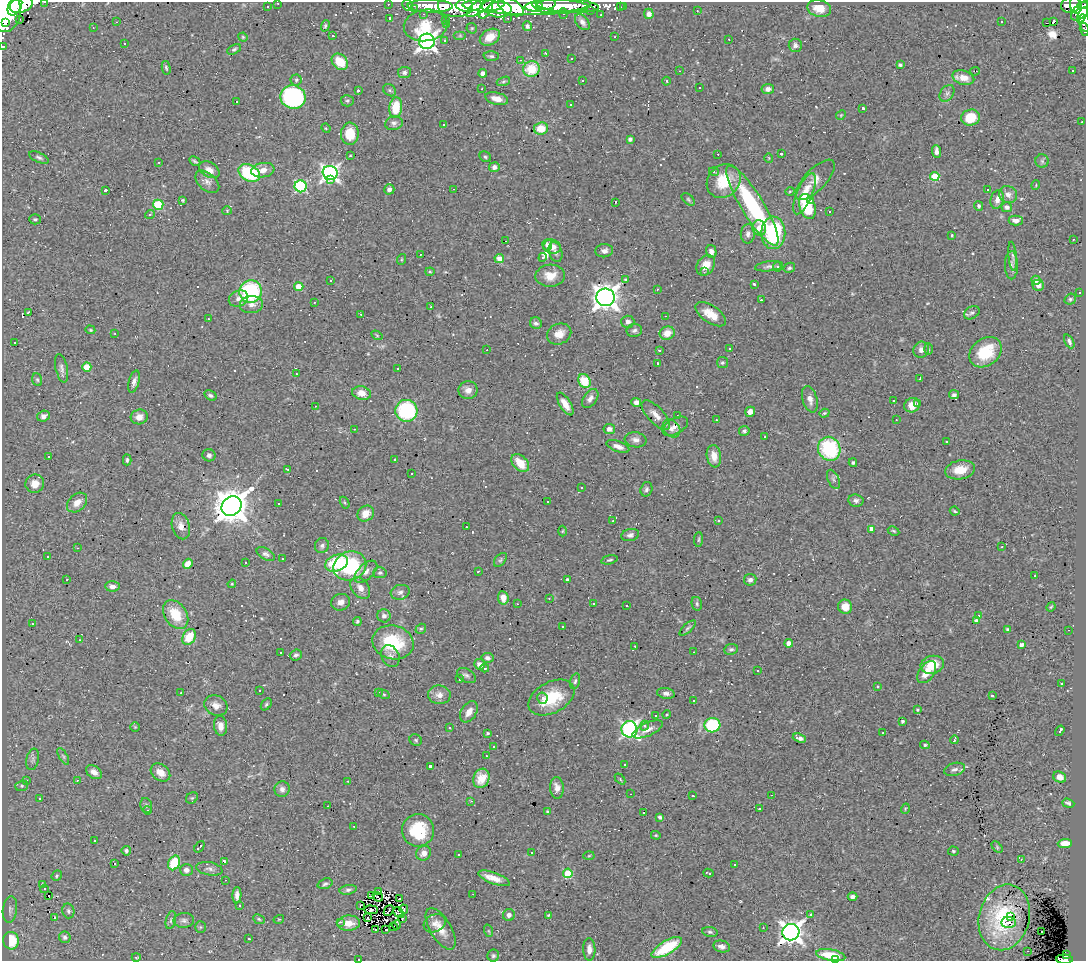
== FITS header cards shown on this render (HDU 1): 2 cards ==
NAXIS1  =                 1084
NAXIS2  =                  959

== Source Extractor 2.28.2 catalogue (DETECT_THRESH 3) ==
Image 1084 x 959 px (HDU 1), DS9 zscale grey, 1 PNG px = 1 image px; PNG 1088 x 963 px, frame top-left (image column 1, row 959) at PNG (2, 2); each listed source drawn as its Kron ellipse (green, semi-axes under 4 px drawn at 4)
Background 0.526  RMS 0.049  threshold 0.147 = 3 sigma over >= 5 px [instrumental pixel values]
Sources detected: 568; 1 with non-positive FLUX_AUTO (blend fragments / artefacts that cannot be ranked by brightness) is neither listed nor drawn; of the other 567, the 500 brightest by FLUX_AUTO listed and drawn (67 fainter detections omitted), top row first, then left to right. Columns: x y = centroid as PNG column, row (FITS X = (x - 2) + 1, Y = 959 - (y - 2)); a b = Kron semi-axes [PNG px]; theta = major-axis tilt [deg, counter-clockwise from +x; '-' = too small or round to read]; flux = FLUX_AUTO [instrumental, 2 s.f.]
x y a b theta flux
45 2 3 2 - 7.8
278 3 3 2 - 5.3
21 4 12 8 20 1200
388 4 2 2 - 5
407 5 6 5 - 37
455 5 17 11 -1 1100
469 5 13 6 1 810
493 5 11 6 12 490
537 5 5 3 - 350
546 5 10 5 10 810
558 5 33 7 3 440
567 5 32 7 -4 450
1070 5 10 8 23 220
1076 5 8 6 -85 200
15 6 10 6 64 1300
267 6 3 2 - 3.3
430 6 23 6 -1 390
525 6 63 9 -1 1500
1084 6 4 3 - 140
480 7 15 6 35 580
511 7 14 7 -28 1100
620 7 3 2 - 4.2
623 7 3 3 - 3.5
486 8 11 6 60 440
819 8 12 8 -12 48
415 9 4 3 - 3.7
499 10 12 8 2 580
590 11 2 2 - 3
697 11 3 2 - 3.9
1081 11 12 7 45 510
5 12 20 16 84 3100
423 14 2 2 - 3.1
563 14 5 4 - 4.8
649 14 5 5 - 17
601 15 3 2 - 3.1
1082 15 8 4 65 240
390 18 3 3 - 6
508 18 3 2 - 3.1
19 19 2 2 - 2.9
446 21 3 2 - 3.7
1002 21 3 3 - 8
1054 21 3 3 - 1100
116 22 3 2 - 3.4
582 22 9 6 -50 15
5 23 3 2 - 2300
1046 23 3 2 - 10
1085 23 9 5 -75 95
447 24 3 3 - 3.5
425 25 22 15 7 86
325 26 6 4 70 5.7
527 26 5 4 - 9.4
93 28 3 2 - 2.9
472 28 5 5 - 4.2
1084 29 7 2 -74 15
333 36 3 2 - 3.8
460 36 6 4 0 4.4
243 37 5 4 - 3.7
490 37 11 7 30 49
615 37 3 2 - 7.5
729 39 3 2 - 37
445 40 4 3 - 3.7
427 41 8 7 - 1700
124 43 3 2 - 11
795 45 6 6 - 11
3 46 3 3 - 5.4
234 49 7 4 29 5.4
546 53 3 3 - 2.9
491 56 7 5 -1 6.7
572 58 3 2 - 4
520 60 4 3 - 5.5
340 62 9 7 -44 79
900 65 4 3 - 6.8
166 68 7 4 -77 4.9
531 69 8 7 - 64
679 71 3 2 - 3.4
975 71 5 2 - 2.8
1072 71 3 3 - 9.4
404 72 6 5 - 8.2
483 73 4 4 - 22
963 78 11 7 -15 39
296 80 5 5 - 6
582 80 2 2 - 3.2
503 81 7 4 19 5.4
667 81 4 3 - 3.1
699 87 3 3 - 14
482 89 3 2 - 5.4
768 89 6 5 - 14
358 90 3 3 - 190
389 90 7 5 -37 6.2
947 93 9 6 56 10
293 97 12 11 - 480
497 99 11 6 -14 28
236 101 3 3 - 7.6
347 101 6 5 - 5.9
570 105 2 2 - 3.1
396 107 10 6 85 92
863 108 3 3 - 5.4
841 115 5 4 - 4.2
971 117 9 8 - 60
1082 122 3 2 - 3.5
394 123 9 7 14 11
443 125 3 2 - 12
326 128 5 4 - 3.5
541 129 7 6 - 55
350 134 11 9 87 71
630 139 4 4 - 8.4
936 151 6 4 -84 13
718 154 3 2 - 4.4
781 154 3 3 - 8.7
350 156 3 2 - 2.6
39 157 10 5 -24 8.6
485 157 6 5 - 5.9
769 158 5 3 - 2.6
195 161 6 3 -29 5.4
1042 161 6 6 - 7.3
159 162 3 2 - 2.7
494 167 5 5 - 13
209 170 11 7 -30 25
263 170 11 7 10 29
714 172 5 3 - 3.2
249 173 11 8 -29 220
330 173 7 7 - 1100
935 176 4 4 - 100
330 180 3 3 - 48
815 180 26 10 47 40
724 181 18 15 45 110
207 182 14 8 -41 20
1036 185 5 3 - 2.7
301 186 6 6 - 370
389 189 5 5 - 12
454 189 3 2 - 4.2
988 189 3 3 - 93
105 190 3 3 - 8.1
790 191 4 3 - 2.7
804 194 22 7 67 60
1008 195 9 8 - 18
688 199 7 4 -43 5.6
997 199 9 6 75 20
182 200 3 3 - 4.4
810 200 4 3 - 10
615 202 3 2 - 690
158 205 5 5 - 210
752 206 46 11 -59 340
807 206 13 8 -74 140
979 206 5 4 - 7
1007 207 5 5 - 13
227 211 4 4 - 3.7
829 212 3 2 - 17
150 214 5 3 - 2.6
35 219 6 5 - 5.4
1016 220 7 5 2 16
759 228 7 7 - 24
773 233 16 12 89 260
748 234 9 7 84 14
952 235 3 3 - 4.6
1073 239 3 2 - 3.2
506 241 3 2 - 4.2
547 245 5 5 - 12
552 247 8 7 - 29
604 251 9 6 6 15
711 251 6 5 - 15
556 252 10 6 -72 13
420 254 3 2 - 4.5
1013 256 15 4 -84 10
543 257 4 3 - 260
402 259 5 3 - 3.4
499 259 5 4 - 31
706 265 11 8 57 40
1011 265 14 6 -89 14
769 266 14 5 6 12
777 267 5 4 - 5.4
789 268 6 4 29 6.2
430 272 4 4 - 4
704 272 4 3 - 4
550 276 15 11 4 44
330 280 3 3 - 66
626 280 4 3 - 10
1036 280 5 4 - 10
754 284 3 3 - 6.4
1038 285 6 5 - 18
299 287 4 4 - 81
657 289 3 2 - 3.8
251 291 11 11 - 320
1080 293 3 2 - 4.6
606 297 9 8 - 3500
238 299 10 7 26 17
1070 299 6 5 - 5.9
761 300 3 2 - 28
314 302 2 2 - 2.6
251 305 11 8 7 22
431 307 3 2 - 5.8
28 312 3 2 - 5.1
972 313 8 6 31 9.7
361 314 3 2 - 17
711 314 17 8 -34 48
665 316 3 2 - 17
208 319 3 2 - 21
628 322 6 6 - 13
536 323 6 5 - 9.9
90 330 5 4 - 3.9
634 330 8 6 11 11
115 333 3 2 - 2.6
667 333 7 6 - 37
559 334 12 10 23 36
377 335 6 4 -32 3.5
1069 341 7 4 -63 7.9
14 342 3 3 - 17
730 348 3 3 - 9.1
928 349 6 4 -88 3.7
487 350 2 2 - 7.1
660 350 4 3 - 5.1
921 350 8 7 - 19
986 352 18 13 37 120
658 363 3 2 - 4.8
722 363 5 5 - 5.7
87 367 4 4 - 61
62 368 14 6 -77 14
398 369 3 2 - 5.4
296 374 3 2 - 4
920 378 3 3 - 4.7
37 380 6 5 - 5.3
584 381 7 6 - 87
134 382 11 5 74 14
468 390 9 9 - 20
362 393 9 7 -13 30
210 395 7 4 -31 8.4
954 395 5 4 - 9.2
590 398 11 6 55 15
810 399 14 7 -74 22
893 401 3 2 - 5.7
636 402 5 4 - 14
917 403 3 3 - 14
565 404 13 5 -58 30
912 405 8 7 - 34
315 406 3 2 - 2.6
406 411 11 11 - 320
750 412 5 4 - 22
824 413 5 4 - 4.1
656 415 19 8 -47 30
43 416 6 5 - 14
677 416 3 2 - 2.9
139 417 8 7 - 21
716 420 3 3 - 3.5
896 420 3 2 - 3.2
675 426 14 7 29 19
671 428 10 8 -47 15
354 429 3 2 - 13
609 429 6 5 - 17
744 431 5 5 - 7.2
765 437 3 2 - 3.4
636 440 11 7 -8 17
946 441 3 3 - 9.4
618 446 12 5 -19 18
829 449 12 11 - 290
209 455 6 6 - 9.9
49 456 3 2 - 5.8
714 456 11 7 -81 39
395 459 3 3 - 13
127 460 5 3 - 6.3
520 463 10 7 -44 62
853 463 4 3 - 4.6
288 469 3 2 - 3.9
960 470 15 9 10 60
411 474 3 2 - 6.8
833 479 10 5 -66 10
35 484 9 9 - 36
581 488 3 3 - 12
646 489 7 6 - 8.8
856 501 7 6 - 12
547 502 3 3 - 12
77 503 11 8 43 31
345 503 6 4 -59 4.1
279 504 3 3 - 6.6
232 506 10 9 - 7100
955 511 5 3 - 4.8
366 513 9 7 38 35
613 521 2 2 - 2.6
718 521 3 3 - 7.6
181 526 13 9 -74 24
466 527 3 2 - 7.7
872 529 4 4 - 33
563 531 5 3 - 3.2
893 531 6 4 -27 4.7
630 535 9 6 16 11
699 539 7 3 85 4.4
322 546 7 7 - 9.7
1002 547 3 2 - 3.1
78 548 3 3 - 3.6
266 554 10 5 -29 11
48 557 3 3 - 6.9
282 559 3 2 - 2.8
500 560 8 5 49 7
609 560 8 4 13 5.3
246 562 2 2 - 2.9
336 563 12 8 20 180
188 564 5 4 - 30
350 566 17 14 22 280
478 571 4 3 - 8.6
366 572 14 7 43 21
380 573 6 5 - 7
1035 576 3 3 - 9.2
67 580 3 2 - 3.5
567 580 4 4 - 7.2
750 580 6 6 - 11
232 584 4 3 - 3.6
112 586 7 5 -4 15
360 588 12 8 -53 24
400 592 9 7 15 13
503 598 7 5 -82 19
549 598 3 2 - 5.6
341 602 9 8 - 19
593 603 3 3 - 13
517 604 3 2 - 3.5
697 604 7 5 -77 6.2
627 605 3 3 - 34
845 607 7 7 - 38
1051 607 5 4 - 3.5
176 614 16 11 -56 91
978 615 3 3 - 140
384 616 6 6 - 15
976 620 4 3 - 7
357 622 4 4 - 5.2
32 624 3 3 - 5.9
563 626 3 3 - 8.1
688 628 10 4 42 6.9
421 629 5 4 - 5.3
1008 629 4 3 - 8.7
1069 630 3 2 - 12
189 637 8 6 58 45
80 640 3 3 - 3.5
393 642 21 16 -14 180
789 643 4 4 - 24
1021 645 4 4 - 14
635 646 3 2 - 5.2
731 649 7 5 8 6.9
280 652 3 2 - 3.4
694 652 3 2 - 2.9
296 655 6 5 - 8.5
390 656 11 8 -63 17
487 658 6 5 - 11
480 664 5 5 - 19
932 665 12 9 13 73
485 668 4 3 - 4.5
758 671 3 2 - 4.3
927 672 12 7 56 43
467 675 10 6 -31 11
459 679 3 2 - 3.3
575 681 8 4 74 6.3
1061 683 3 3 - 110
877 686 3 3 - 6.5
259 690 3 3 - 4.2
378 692 3 2 - 4.1
181 693 3 2 - 5
666 693 9 5 -9 13
384 694 6 4 -29 5
439 695 11 9 -7 23
992 696 4 3 - 65
542 698 6 5 - 14
551 698 25 15 28 130
693 700 3 3 - 5
266 704 6 4 51 5.6
216 705 12 10 -27 23
917 710 4 3 - 3.5
469 712 11 7 60 24
655 715 3 3 - 21
667 715 4 3 - 3.3
902 721 4 4 - 5.2
712 725 8 7 - 200
220 726 10 6 -83 26
644 726 5 3 - 2.9
135 727 5 5 - 4.1
450 728 3 3 - 13
629 729 8 8 - 810
647 729 16 6 25 25
1060 731 6 3 56 17
488 733 3 3 - 4.7
883 733 3 2 - 18
799 738 7 4 -19 13
416 740 6 5 - 6.1
954 740 4 3 - 12
925 745 4 4 - 5.5
494 746 3 3 - 42
63 756 9 4 -60 6.6
486 756 3 2 - 3.4
33 759 11 6 78 11
625 764 3 3 - 4.5
430 766 3 3 - 10
954 769 11 6 15 12
94 772 9 6 -35 20
160 773 11 8 -38 36
1060 777 7 5 -27 21
481 778 10 8 70 41
620 779 6 4 -48 4
77 780 4 3 - 3.6
27 781 3 3 - 3.2
348 781 3 2 - 12
22 786 6 5 - 5.7
557 788 11 6 -86 21
282 789 8 7 - 13
631 794 3 2 - 5.6
772 795 2 2 - 5.2
692 796 3 2 - 62
40 798 3 3 - 4.9
192 798 6 5 - 5.5
471 801 4 3 - 3.3
1068 803 6 3 -19 7.6
146 805 7 5 -76 7.5
328 806 2 2 - 2.6
759 809 3 3 - 31
905 809 5 3 - 3
148 810 4 3 - 2.6
547 811 4 4 - 3.3
644 813 3 2 - 31
660 817 4 3 - 5.7
354 826 3 2 - 3.4
418 830 16 16 - 170
656 835 5 4 - 3.7
94 840 3 3 - 6
1065 843 7 4 4 38
199 847 6 3 53 62
997 847 7 4 -47 5.2
126 851 5 4 - 7.7
953 851 5 4 - 4.2
424 853 8 7 - 22
532 853 3 3 - 24
458 854 3 3 - 4.5
589 856 5 3 - 3.4
1021 859 3 3 - 3.7
224 861 4 3 - 9.1
174 863 7 5 64 110
114 864 3 3 - 64
735 865 3 2 - 2.6
209 869 13 6 -11 13
186 870 6 6 - 13
568 873 5 4 - 170
708 873 5 2 - 4.9
57 876 6 4 50 5
494 878 17 5 -20 35
225 880 3 2 - 5.1
42 884 3 3 - 31
325 884 8 5 18 7.7
44 889 4 3 - 6.2
348 890 8 4 11 7.9
378 891 3 2 - 4.7
473 894 3 3 - 3.6
237 895 8 4 88 16
372 895 4 2 - 3.4
49 896 3 2 - 16
378 897 5 2 - 4.3
852 897 5 4 - 11
400 898 3 2 - 3
240 906 3 3 - 69
360 906 3 2 - 6.1
10 909 13 7 82 13
404 909 4 2 - 6
371 910 7 4 -3 4.2
68 911 7 6 - 7.4
389 911 6 2 48 2.9
399 913 6 4 -48 6
509 915 6 6 - 16
549 915 4 3 - 3.9
811 915 3 3 - 7.1
1010 916 3 3 - 15
55 917 3 3 - 43
1004 917 33 25 75 200
367 918 3 3 - 3.8
403 918 3 3 - 7.3
259 919 6 4 -25 4.9
279 919 5 3 - 2.8
171 920 9 5 76 6.8
184 920 10 7 4 11
340 922 3 2 - 20
1009 922 7 5 -5 26
349 923 11 7 2 39
435 923 11 8 27 19
397 925 5 3 - 7.4
200 927 6 5 - 5.2
393 927 4 3 - 25
763 928 3 2 - 7.6
441 929 23 10 -59 47
375 930 3 2 - 6
385 930 3 2 - 4.9
489 931 6 4 -70 4.4
710 932 7 5 -10 6.8
791 932 8 8 - 2500
1042 932 3 3 - 15
65 937 6 5 - 9.1
249 939 3 2 - 4.2
11 941 9 8 - 92
667 947 17 6 31 130
722 947 8 6 -11 17
589 949 11 6 -89 21
1028 951 3 2 - 9.1
831 955 15 5 -10 88
1066 955 3 3 - 29
493 956 6 6 - 5.9
136 957 4 3 - 4.2
359 959 2 2 - 32
1064 959 8 4 -1 89
836 960 3 2 - 9.5
At the frame edge (FLAGS 8, measured only in part): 10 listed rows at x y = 45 2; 278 3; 1084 6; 5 12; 1085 23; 1084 29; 3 46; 359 959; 1064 959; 836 960
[67 fainter detections neither listed nor drawn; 1 non-positive-flux detection neither listed nor drawn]